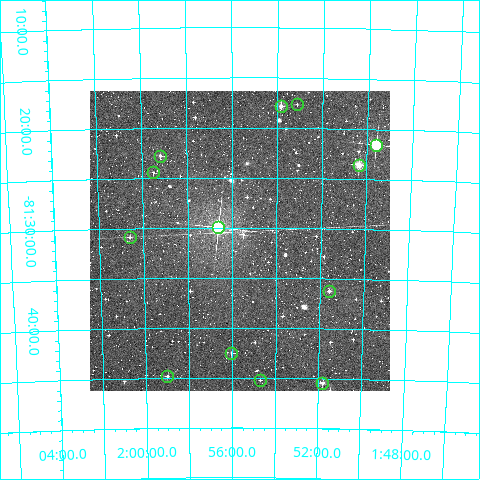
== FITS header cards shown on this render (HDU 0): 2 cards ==
NAXIS1  =                  300
NAXIS2  =                  300

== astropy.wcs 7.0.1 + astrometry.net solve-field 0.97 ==
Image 300 x 300 px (HDU 0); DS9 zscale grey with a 90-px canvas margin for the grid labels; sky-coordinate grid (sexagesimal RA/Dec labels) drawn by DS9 from the SOLVED WCS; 13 Tycho-2 reference stars matched to detected sources circled (green)
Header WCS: RA---TAN/DEC--TAN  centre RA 01:55:39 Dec -81:31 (28.91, -81.52 deg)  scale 6 arcsec/px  FOV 30.0' x 30.0'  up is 0 deg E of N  parity normal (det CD < 0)
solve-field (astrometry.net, Tycho-2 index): VERIFIED the header's WCS against the Tycho-2 star catalogue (verified at 2 index scales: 11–13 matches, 0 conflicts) and refined it, rather than solving blind
Solved WCS: RA---TAN-SIP/DEC--TAN-SIP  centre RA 01:55:40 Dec -81:31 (28.92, -81.52 deg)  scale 6 arcsec/px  FOV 30.0' x 30.0'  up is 0 deg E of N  parity normal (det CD < 0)
The solver's refit moves the header's centre by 2 arcsec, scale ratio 0.9996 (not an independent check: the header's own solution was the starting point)
Tycho-2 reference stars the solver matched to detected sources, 13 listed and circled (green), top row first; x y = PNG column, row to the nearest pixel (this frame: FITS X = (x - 90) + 1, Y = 300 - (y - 91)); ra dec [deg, ICRS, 3 dp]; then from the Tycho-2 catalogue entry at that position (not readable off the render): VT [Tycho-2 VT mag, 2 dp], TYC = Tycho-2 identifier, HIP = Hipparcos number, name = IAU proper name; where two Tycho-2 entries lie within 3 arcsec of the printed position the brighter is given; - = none
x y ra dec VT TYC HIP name
297 104 28.280 -81.294 12.36 9360-709-1 - -
281 106 28.461 -81.297 10.33 9360-843-1 - -
376 145 27.400 -81.359 7.62 9360-713-1 8499 -
160 156 29.798 -81.379 11.53 9360-735-1 - -
359 165 27.584 -81.393 9.69 9360-685-1 - -
153 172 29.877 -81.407 12.15 9360-563-1 - -
218 227 29.157 -81.499 6.96 9360-1318-1 9052 -
130 237 30.154 -81.514 11.52 9361-654-1 - -
329 291 27.893 -81.604 11.22 9360-306-1 - -
231 353 29.009 -81.708 11.51 9360-307-1 - -
167 376 29.753 -81.747 10.92 9360-257-1 - -
260 380 28.677 -81.754 11.99 9360-428-1 - -
322 383 27.950 -81.758 10.43 9360-355-1 - -